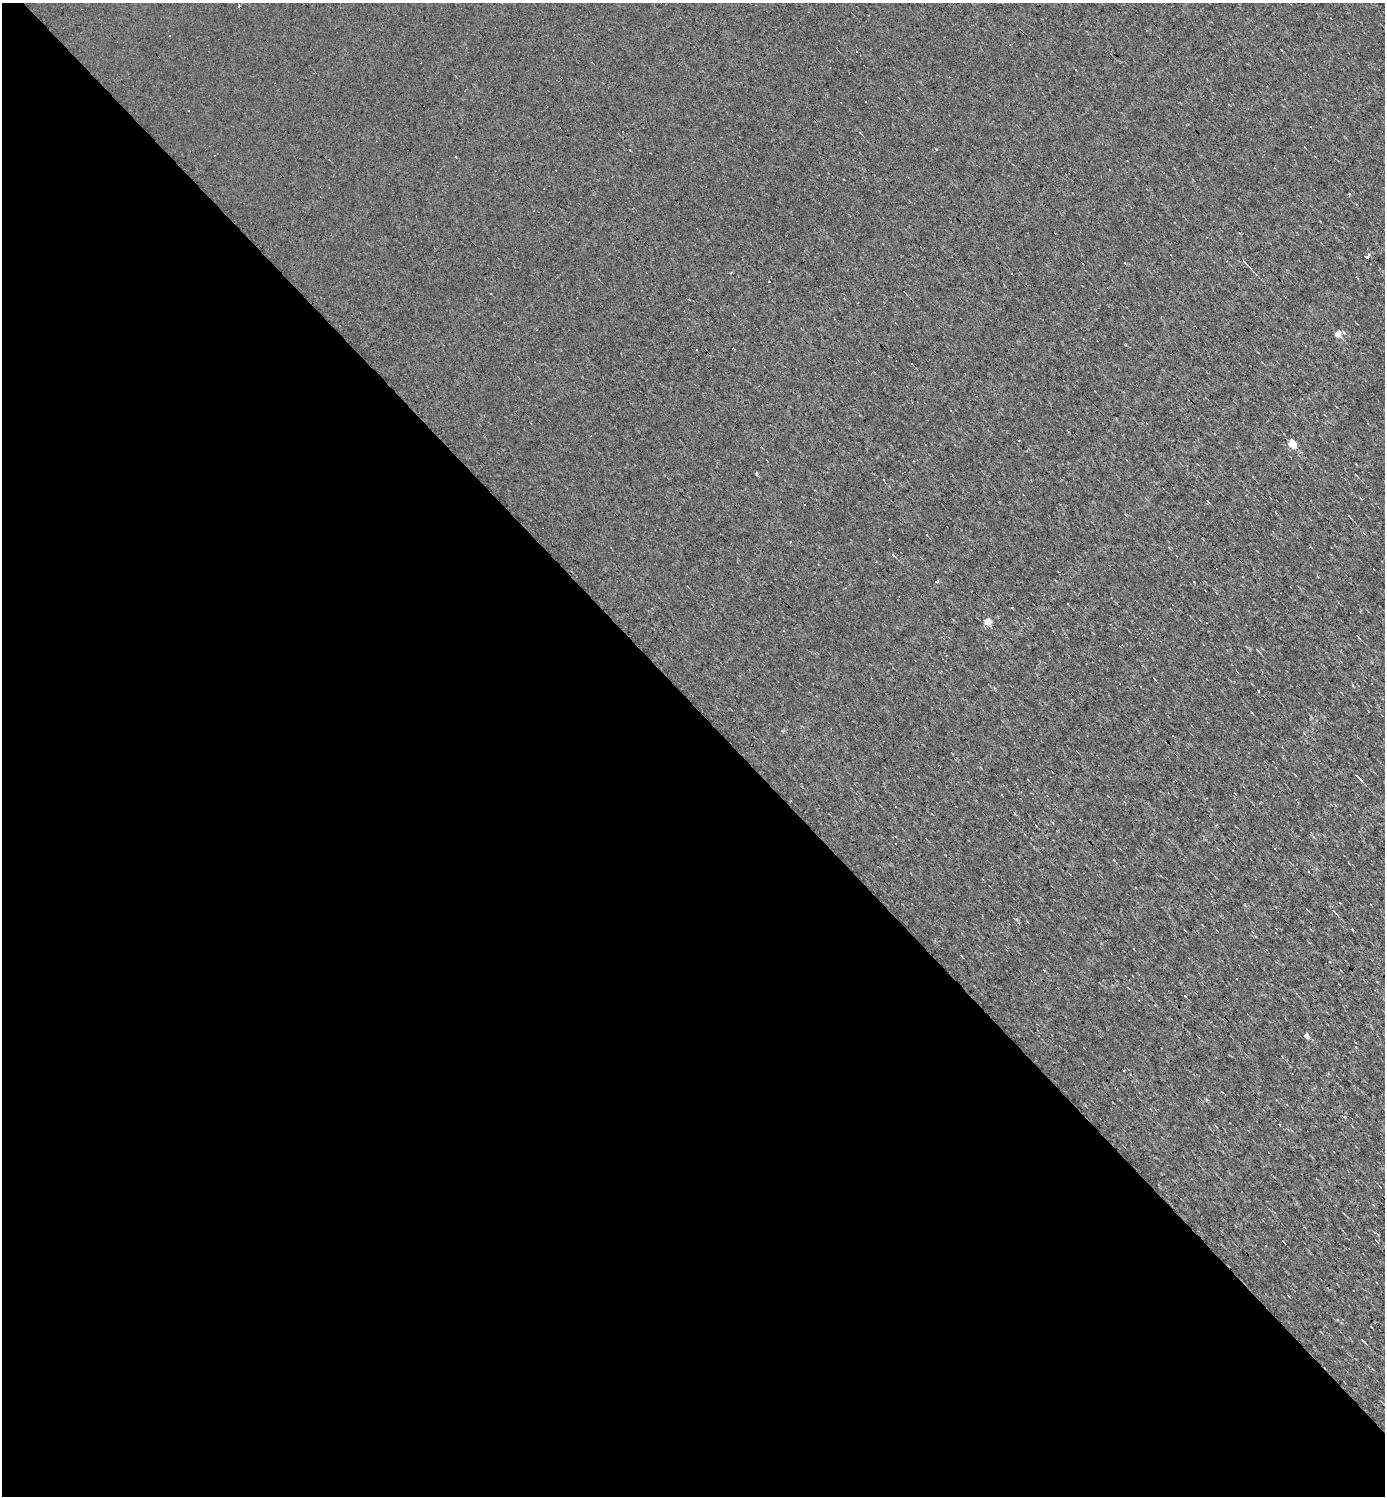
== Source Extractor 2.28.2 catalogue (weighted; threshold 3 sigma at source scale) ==
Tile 9 of 4 x 4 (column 1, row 3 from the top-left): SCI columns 151-1533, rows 1495-2988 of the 5977 x 5977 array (HDU 1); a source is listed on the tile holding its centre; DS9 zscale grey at full resolution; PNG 1387 x 1498 px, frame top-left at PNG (2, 3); no overlay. Shown black and unused: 53% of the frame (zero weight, under 3 of 4 exposures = <1% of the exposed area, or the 3 px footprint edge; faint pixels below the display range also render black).
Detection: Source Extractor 2.28.2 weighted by HDU 2 'WHT'; one run over the whole footprint, this tile lists its part. Background 0.00339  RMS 0.042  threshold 0.191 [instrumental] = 3 sigma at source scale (4.5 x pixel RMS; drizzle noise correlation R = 1.50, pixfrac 1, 0.05/0.05 arcsec/px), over >= 5 px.
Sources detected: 70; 33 cosmic-ray / hot-pixel residue — not listed; the other 37 listed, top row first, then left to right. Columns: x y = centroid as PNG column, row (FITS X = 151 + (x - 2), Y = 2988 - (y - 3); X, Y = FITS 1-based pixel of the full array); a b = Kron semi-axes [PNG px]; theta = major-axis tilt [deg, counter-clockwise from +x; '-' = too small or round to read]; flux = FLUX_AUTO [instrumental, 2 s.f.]
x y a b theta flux
936 149 4 3 - 6.6
329 159 3 2 - 2.3
908 177 3 2 - 2.6
1367 256 5 3 - 36
1245 263 15 3 -48 14
731 273 3 2 - 7.5
491 294 2 2 - 2.6
1338 334 5 4 - 94
696 349 3 2 - 4.6
1292 443 5 5 - 170
756 474 3 3 - 12
1356 475 7 2 -45 4.2
804 504 2 2 - 3
1349 517 4 2 - 3.5
790 541 3 2 - 3
611 548 3 2 - 2.7
893 555 7 2 -41 6.2
937 581 4 3 - 21
1194 582 3 2 - 5.2
1068 604 3 3 - 7.2
988 621 5 4 - 110
1357 636 5 2 - 3.4
1257 650 8 3 -44 5.1
1352 685 3 3 - 7.5
1358 777 9 3 -44 14
895 843 3 2 - 3
1275 849 4 2 - 2.9
1114 860 6 2 -45 3.6
1308 871 3 3 - 37
1334 912 15 3 -46 11
1185 996 3 2 - 5.3
1306 1035 4 4 - 31
1124 1070 3 3 - 12
1344 1116 5 3 - 4.4
1283 1242 4 2 - 3.3
1371 1327 3 2 - 3.1
1363 1340 7 3 -44 5.9
Unlisted compact peaks at least as high as the median listed source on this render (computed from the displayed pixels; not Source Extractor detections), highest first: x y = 1155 1005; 1337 1320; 1016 919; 1352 929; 1344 333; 961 956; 1349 194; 782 731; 1356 1047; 1012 608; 1222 1092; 1229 105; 1281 50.